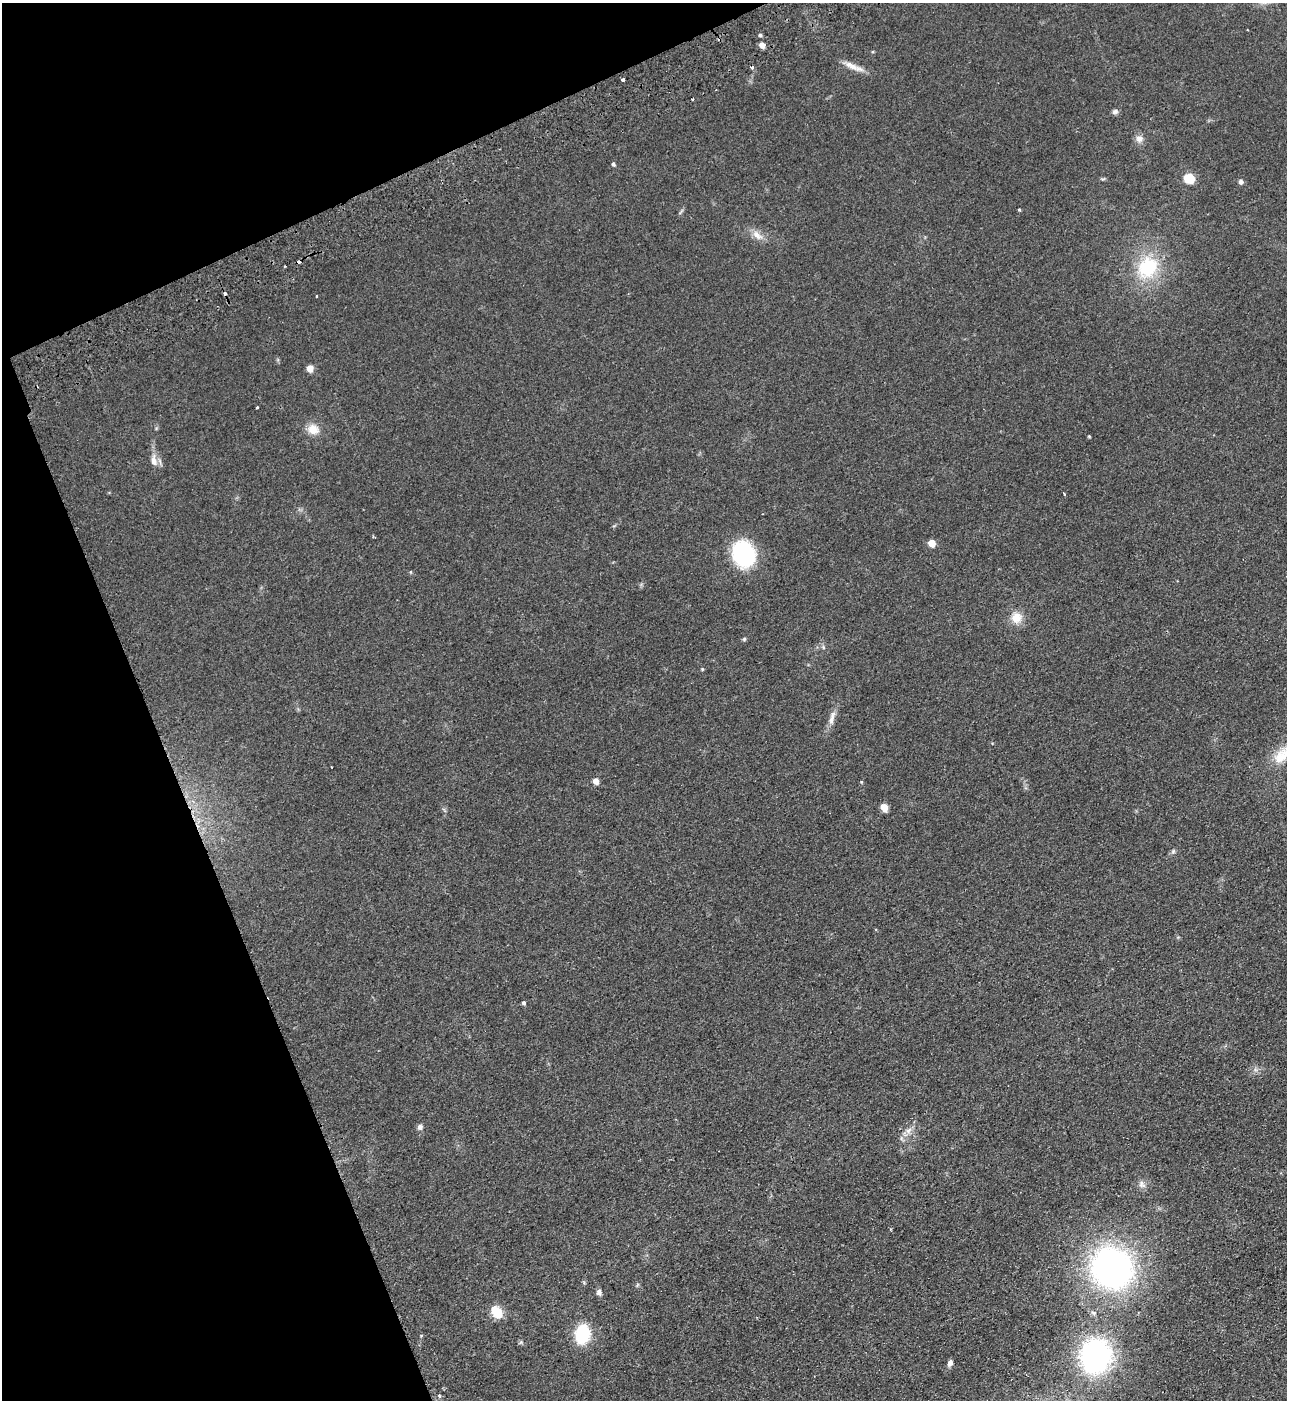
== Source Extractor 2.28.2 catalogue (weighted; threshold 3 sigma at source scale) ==
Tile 5 of 4 x 4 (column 1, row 2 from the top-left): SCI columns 183-1467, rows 2852-4249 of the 5634 x 5702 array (HDU 1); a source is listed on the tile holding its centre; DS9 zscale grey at full resolution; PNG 1289 x 1402 px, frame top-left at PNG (2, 3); no overlay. Shown black and unused: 20% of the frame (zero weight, under 2 of 3 exposures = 3% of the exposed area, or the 3 px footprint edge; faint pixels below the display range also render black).
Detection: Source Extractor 2.28.2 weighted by HDU 2 'WHT'; one run over the whole footprint, this tile lists its part. Background 0.113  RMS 0.011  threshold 0.0487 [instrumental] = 3 sigma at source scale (4.5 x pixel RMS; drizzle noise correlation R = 1.50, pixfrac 1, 0.05/0.05 arcsec/px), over >= 5 px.
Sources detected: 47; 3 cosmic-ray / hot-pixel residue — not listed; the other 44 listed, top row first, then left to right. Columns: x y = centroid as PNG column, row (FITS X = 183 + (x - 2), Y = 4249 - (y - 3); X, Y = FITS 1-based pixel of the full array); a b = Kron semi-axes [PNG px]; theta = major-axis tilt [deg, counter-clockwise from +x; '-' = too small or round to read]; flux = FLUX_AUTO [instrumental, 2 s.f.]
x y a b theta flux
760 35 4 4 - 1.9
762 45 5 4 - 9
853 66 31 6 -23 11
752 68 3 3 - 7.7
623 80 4 3 - 2.4
1115 111 8 6 25 3
1139 139 9 9 - 6.3
613 164 4 4 - 2.2
1189 178 6 5 - 62
1241 182 4 4 - 4.8
1019 210 3 3 - 1.4
757 235 17 9 -39 9.3
1148 267 32 26 57 61
316 296 3 3 - 2.1
310 368 5 4 - 16
257 408 3 3 - 1.9
313 429 14 12 -33 13
1089 436 3 3 - 1.1
154 461 15 8 -81 8.3
1064 494 3 2 - 1.3
932 543 5 5 - 22
744 554 24 20 -66 110
1016 617 15 14 - 14
744 639 5 5 - 1.5
823 647 6 4 -72 1.5
702 669 4 4 - 1
832 718 22 6 74 7.9
1282 755 32 15 51 26
596 781 5 4 - 11
861 782 5 3 - 0.98
884 807 5 5 - 22
1173 851 7 5 70 2.1
524 1003 4 4 - 2.4
420 1127 7 7 - 3.4
909 1130 11 7 44 6
1142 1184 12 8 -50 5
890 1229 4 3 - 1.1
1112 1268 31 28 -45 410
599 1292 7 6 - 3.5
497 1312 12 8 -50 24
582 1334 17 12 81 54
1095 1356 25 21 79 230
950 1363 8 6 69 3.9
439 1396 4 4 - 2.2
Isophote crosses this tile's border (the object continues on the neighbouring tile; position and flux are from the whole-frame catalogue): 1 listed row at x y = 1282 755